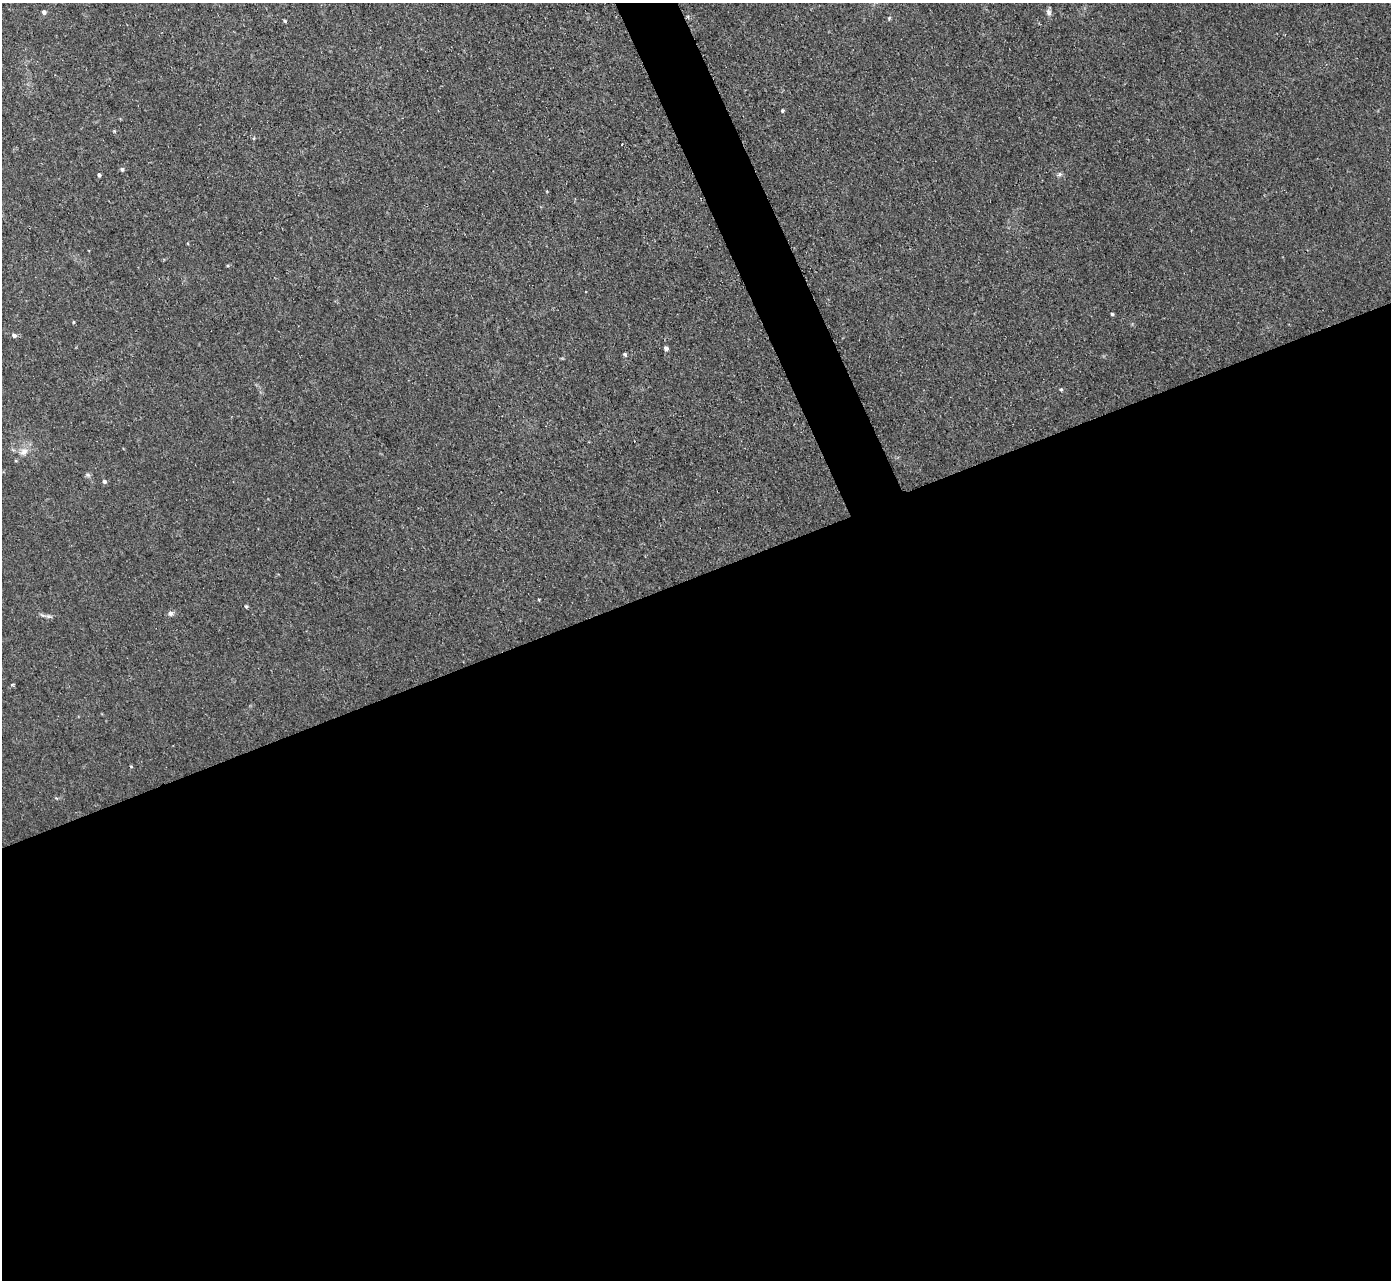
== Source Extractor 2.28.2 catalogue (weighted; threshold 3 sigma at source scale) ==
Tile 15 of 4 x 4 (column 3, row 4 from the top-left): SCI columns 2848-4236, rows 155-1432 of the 5691 x 5723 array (HDU 1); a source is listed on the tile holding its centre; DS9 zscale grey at full resolution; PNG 1393 x 1282 px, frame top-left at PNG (2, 3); no overlay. Shown black and unused: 57% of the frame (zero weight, under 2 of 3 exposures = <1% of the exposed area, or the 3 px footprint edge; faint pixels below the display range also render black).
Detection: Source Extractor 2.28.2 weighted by HDU 2 'WHT'; one run over the whole footprint, this tile lists its part. Background 0.0367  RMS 0.008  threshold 0.0362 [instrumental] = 3 sigma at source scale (4.5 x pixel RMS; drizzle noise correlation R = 1.50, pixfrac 1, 0.05/0.05 arcsec/px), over >= 5 px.
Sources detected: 22; all 22 listed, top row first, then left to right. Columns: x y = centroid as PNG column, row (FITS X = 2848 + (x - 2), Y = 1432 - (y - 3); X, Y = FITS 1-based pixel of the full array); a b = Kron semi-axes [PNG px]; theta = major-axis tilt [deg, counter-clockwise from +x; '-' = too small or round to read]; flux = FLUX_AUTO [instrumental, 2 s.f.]
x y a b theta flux
44 12 5 4 - 2.5
1049 12 10 7 -71 2.4
889 18 5 4 - 0.92
285 21 4 3 - 0.96
782 111 4 3 - 1.2
254 138 5 3 - 0.75
122 169 5 4 - 1.6
1060 174 6 5 - 1.6
99 175 4 3 - 1.5
1112 314 4 3 - 1.1
73 322 4 3 - 0.76
14 335 5 5 - 2.3
666 348 4 4 - 2.8
625 354 5 4 - 1.3
1061 389 4 4 - 0.93
24 452 12 9 50 5.5
88 475 6 4 -43 1.5
104 481 5 5 - 1.8
246 606 5 4 - 1
171 613 7 7 - 2.2
49 616 7 4 18 1.4
13 684 4 3 - 1.3